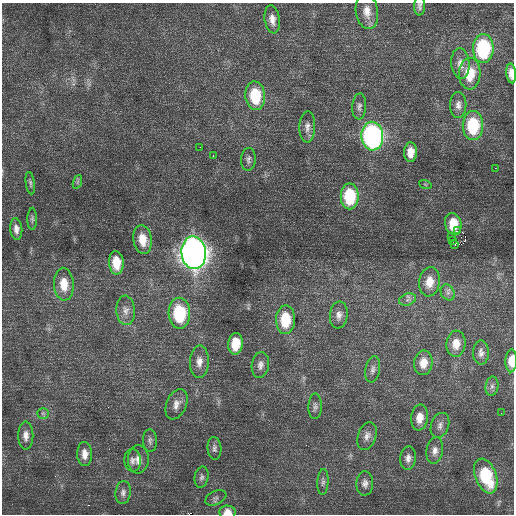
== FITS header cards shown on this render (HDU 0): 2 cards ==
NAXIS1  =                  512 / Axis length
NAXIS2  =                  512 / Axis length

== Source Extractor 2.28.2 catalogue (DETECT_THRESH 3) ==
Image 512 x 512 px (HDU 0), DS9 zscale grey, 1 PNG px = 1 image px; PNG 516 x 516 px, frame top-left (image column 1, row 512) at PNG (2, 3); each listed source drawn as its Kron ellipse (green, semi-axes under 4 px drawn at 4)
Background 0.717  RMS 0.74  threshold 2.23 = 3 sigma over >= 5 px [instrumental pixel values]
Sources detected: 71; all 71 listed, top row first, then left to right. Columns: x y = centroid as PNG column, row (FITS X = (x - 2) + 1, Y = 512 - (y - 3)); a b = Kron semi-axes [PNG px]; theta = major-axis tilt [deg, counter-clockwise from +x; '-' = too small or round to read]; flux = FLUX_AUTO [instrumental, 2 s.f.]
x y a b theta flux
420 6 10 5 89 140
367 11 18 11 -82 580
272 19 14 7 -80 360
483 48 14 10 88 4100
460 64 15 9 -85 380
511 73 10 5 -85 330
470 74 16 10 88 1300
255 96 14 10 -86 1900
458 105 13 8 -89 280
359 106 13 7 86 190
473 126 14 10 90 2900
307 127 15 8 88 320
372 136 14 11 -87 12000
200 147 2 2 - 19
411 152 10 6 88 550
213 156 2 2 - 130
248 159 11 7 86 180
495 168 2 2 - 78
77 182 7 4 71 95
30 183 11 4 -82 110
425 184 6 4 -19 66
350 196 13 9 -90 2700
32 219 11 4 89 120
453 224 11 8 -75 1100
16 229 11 6 -85 260
457 231 4 2 - 300
451 237 3 2 - 140
142 239 14 9 -82 870
452 241 2 2 - 50
455 244 3 2 - 74
194 253 16 12 -85 44000
116 263 11 7 -86 870
429 282 14 10 82 650
64 284 16 10 -86 830
448 293 8 6 -55 160
407 300 9 5 20 160
126 310 15 9 -86 360
179 313 15 11 -89 2900
339 315 13 9 83 320
285 320 14 9 88 1700
236 344 11 7 84 1100
456 344 13 9 85 580
481 353 12 8 89 250
511 361 11 6 88 580
199 362 16 9 88 450
423 363 12 9 82 600
260 365 13 8 82 280
373 369 13 7 79 230
492 386 9 6 81 190
176 404 16 10 67 390
315 406 13 6 88 200
43 413 6 5 - 99
501 413 2 2 - 66
419 418 13 8 83 540
440 425 13 8 71 270
26 436 14 7 -90 330
367 436 14 9 71 300
150 440 11 7 -88 180
214 448 11 7 -87 180
435 451 13 8 81 330
85 454 12 7 -88 370
408 458 11 8 85 270
138 459 14 10 86 400
133 460 11 8 -88 230
486 476 18 10 -69 2900
201 477 11 7 80 170
323 482 13 5 86 150
365 483 12 8 88 250
123 493 11 7 84 230
216 498 11 6 25 150
227 512 8 6 -4 500
At the frame edge (FLAGS 8, measured only in part): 4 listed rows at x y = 420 6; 511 73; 511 361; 227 512